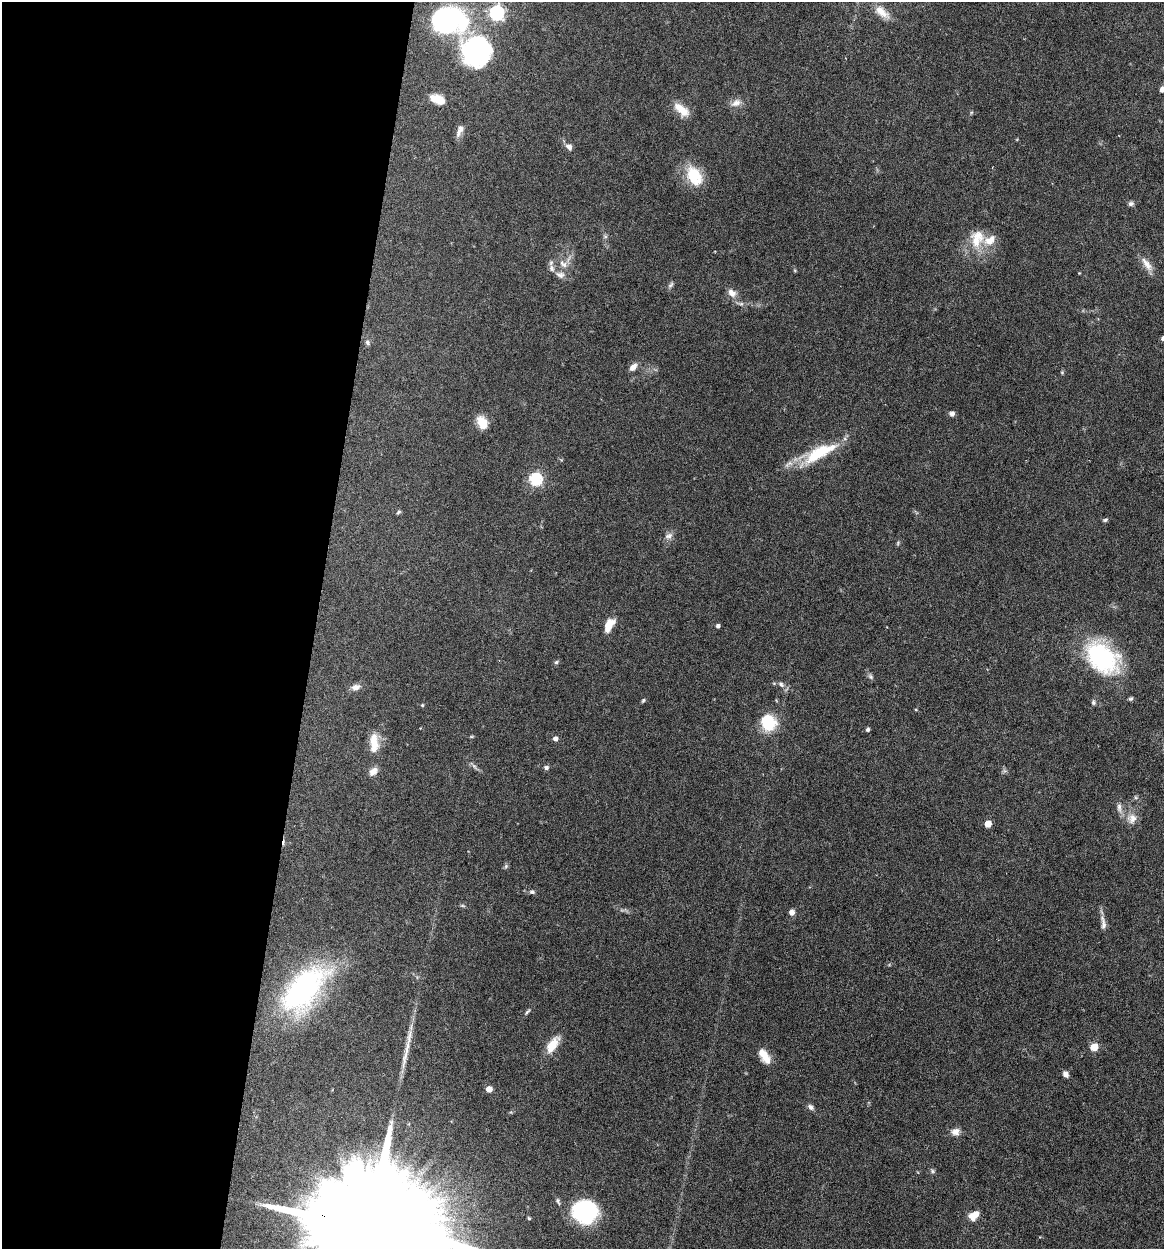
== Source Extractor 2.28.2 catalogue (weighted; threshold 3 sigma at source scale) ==
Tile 5 of 4 x 4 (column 1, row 2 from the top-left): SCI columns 241-1402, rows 2497-3743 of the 5010 x 4991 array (HDU 1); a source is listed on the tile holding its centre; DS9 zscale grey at full resolution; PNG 1166 x 1251 px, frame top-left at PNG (2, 2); no overlay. Shown black and unused: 27% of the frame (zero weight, under 4 of 7 exposures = <1% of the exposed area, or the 3 px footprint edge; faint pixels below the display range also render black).
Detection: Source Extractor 2.28.2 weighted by HDU 2 'WHT'; one run over the whole footprint, this tile lists its part. Background 0.0616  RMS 0.0029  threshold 0.0117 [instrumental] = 3 sigma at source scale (4.09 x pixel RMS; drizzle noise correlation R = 1.36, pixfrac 0.8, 0.05/0.05 arcsec/px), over >= 5 px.
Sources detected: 79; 2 inside a brighter object's white glare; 1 cosmic-ray / hot-pixel residue — not listed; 2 inside a brighter listed object's ellipse — not listed separately; the other 74 listed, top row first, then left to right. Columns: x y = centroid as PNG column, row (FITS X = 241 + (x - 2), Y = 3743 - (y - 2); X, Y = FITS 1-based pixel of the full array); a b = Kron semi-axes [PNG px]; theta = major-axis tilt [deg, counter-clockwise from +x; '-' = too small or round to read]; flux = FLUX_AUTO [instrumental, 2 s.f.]
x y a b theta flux
496 13 6 6 - 66
883 13 20 10 -38 3.2
448 19 38 29 6 37
476 51 32 32 - 35
1163 89 7 6 - 1.4
437 99 16 9 -20 3.7
736 103 15 9 28 1.9
681 110 21 10 -40 4.1
459 131 16 6 67 1.5
569 147 8 7 - 1.2
694 176 25 16 -59 8.3
1131 204 7 6 - 0.75
605 236 7 4 0 0.45
977 238 26 18 74 7
563 264 13 8 -46 1.9
1147 264 22 8 -54 2.6
795 271 5 3 - 0.25
560 275 12 8 -21 1.6
671 285 10 5 52 0.64
732 293 13 9 -42 1.9
367 342 8 6 -49 0.68
633 367 11 6 46 1.6
1062 372 5 5 - 0.31
952 414 6 6 - 0.9
482 422 16 11 -59 3.8
819 453 47 14 27 13
535 479 6 6 - 40
398 512 6 4 28 0.4
1105 520 7 4 11 0.42
669 536 12 8 26 1.3
898 543 6 4 72 0.34
609 625 17 8 63 3.6
718 626 4 4 - 0.78
1102 658 41 27 -43 30
556 662 6 5 - 0.47
870 677 9 6 -51 0.66
781 684 10 6 -39 1
355 687 12 8 18 1.6
1131 699 6 5 - 0.43
643 700 6 4 50 0.38
1093 702 6 5 - 0.51
422 705 4 4 - 0.28
768 722 14 12 -69 12
868 729 5 4 - 0.49
471 737 6 3 18 0.27
555 739 5 5 - 1.2
374 743 23 11 -83 4.5
474 766 9 4 -54 0.67
546 768 6 5 - 0.71
373 771 12 8 41 1.7
1119 807 14 6 -83 1.3
1132 818 15 11 75 2.4
988 824 5 5 - 5.4
506 866 6 5 - 0.46
532 892 8 5 -2 0.65
462 906 8 4 -9 0.38
792 912 6 6 - 1.4
1103 923 22 6 -81 1.6
303 991 46 23 48 71
527 1012 10 4 49 0.49
553 1045 22 10 57 4.4
1094 1047 5 5 - 8.9
405 1056 40 6 78 4
764 1056 18 9 -58 3.6
1066 1074 7 5 -57 1.2
489 1089 5 4 - 3.2
811 1107 9 6 -41 0.84
955 1132 12 9 10 1.7
932 1171 6 5 - 0.52
558 1201 9 5 -66 0.59
585 1212 26 23 -14 23
974 1215 11 8 33 3.1
529 1218 5 4 - 0.35
369 1227 74 24 -15 23000
Overlapping masked pixels (flux is a lower limit): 1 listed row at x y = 369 1227
Isophote crosses this tile's border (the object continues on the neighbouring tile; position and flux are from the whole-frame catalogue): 2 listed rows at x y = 1163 89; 369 1227